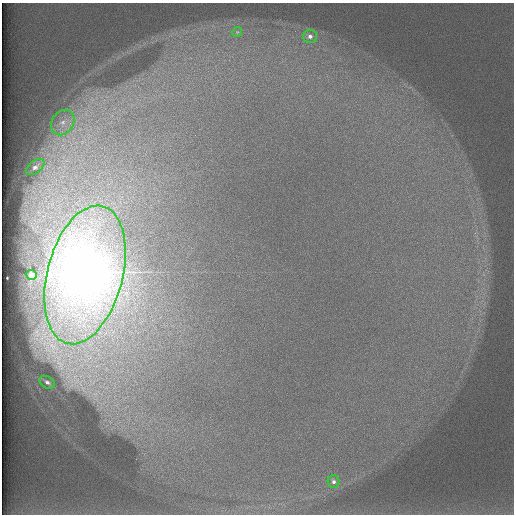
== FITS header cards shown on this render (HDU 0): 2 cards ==
NAXIS1  =                  512 /
NAXIS2  =                  512 /

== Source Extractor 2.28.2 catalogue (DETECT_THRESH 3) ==
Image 512 x 512 px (HDU 0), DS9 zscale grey, 1 PNG px = 1 image px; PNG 516 x 516 px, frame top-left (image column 1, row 512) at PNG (2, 3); each listed source drawn as its Kron ellipse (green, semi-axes under 4 px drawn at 4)
Background 101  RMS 3.4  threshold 10.1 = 3 sigma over >= 5 px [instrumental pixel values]
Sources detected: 8; all 8 listed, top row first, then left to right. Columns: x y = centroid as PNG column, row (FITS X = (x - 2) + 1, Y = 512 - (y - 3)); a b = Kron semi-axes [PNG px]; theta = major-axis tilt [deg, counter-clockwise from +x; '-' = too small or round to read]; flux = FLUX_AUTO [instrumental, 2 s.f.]
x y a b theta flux
237 32 5 4 - 260
310 36 7 6 - 940
63 122 13 10 57 2500
35 167 11 6 38 1300
31 275 5 5 - 2400
85 275 71 38 75 560000
47 382 8 6 -28 1200
334 482 6 6 - 880